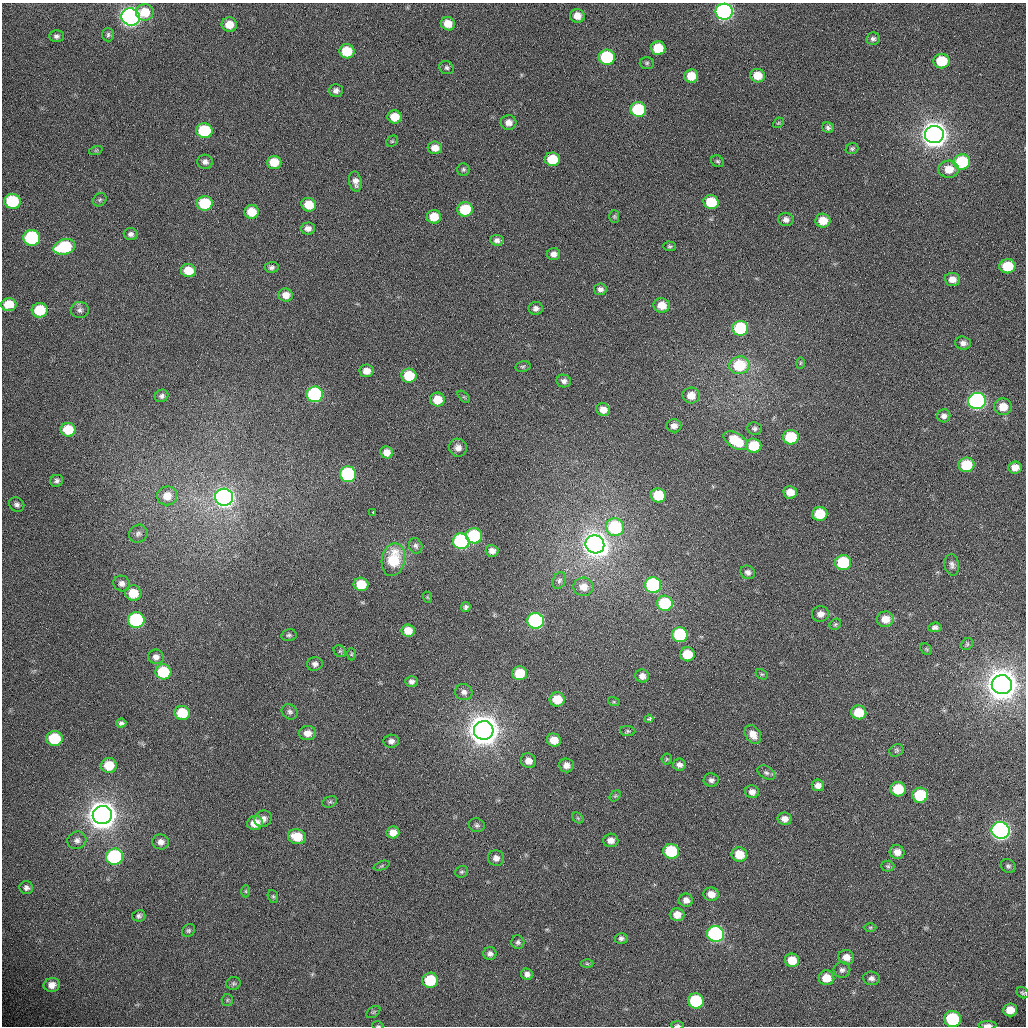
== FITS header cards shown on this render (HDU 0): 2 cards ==
NAXIS1  =                 1024 /fastest changing axis
NAXIS2  =                 1024 /next to fastest changing axis

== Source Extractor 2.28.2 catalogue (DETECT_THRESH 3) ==
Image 1024 x 1024 px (HDU 0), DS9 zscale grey, 1 PNG px = 1 image px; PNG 1028 x 1028 px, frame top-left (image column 1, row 1024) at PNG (2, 3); each listed source drawn as its Kron ellipse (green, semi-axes under 4 px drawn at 4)
Background 366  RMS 12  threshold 37.1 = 3 sigma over >= 5 px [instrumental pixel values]
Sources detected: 226; all 226 listed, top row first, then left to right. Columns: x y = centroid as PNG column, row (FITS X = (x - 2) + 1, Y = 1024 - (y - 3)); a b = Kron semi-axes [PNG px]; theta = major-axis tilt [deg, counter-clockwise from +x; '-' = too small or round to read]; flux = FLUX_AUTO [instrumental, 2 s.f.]
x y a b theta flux
145 12 9 8 - 1.7e+04
724 12 8 8 - 3.6e+05
577 16 7 6 - 8.5e+03
131 17 9 8 - 5.6e+05
448 24 7 6 - 1.1e+04
229 25 7 7 - 1.2e+04
108 35 7 6 - 1.9e+03
56 36 7 6 - 2.5e+03
873 39 7 6 - 2.2e+03
658 48 7 7 - 2.5e+04
347 51 7 7 - 2.8e+04
607 57 8 7 - 7.7e+04
942 61 8 7 - 3.0e+04
647 63 7 6 - 1.6e+03
447 68 7 6 - 2.0e+03
691 76 7 6 - 1.6e+04
757 76 7 6 - 1.3e+04
336 90 7 6 - 3.3e+03
638 109 8 7 - 5.4e+04
395 117 7 6 - 1.6e+04
509 123 8 7 - 5.9e+03
778 123 6 4 43 1.1e+03
828 128 6 5 - 2.1e+03
204 131 8 7 - 5.3e+04
934 135 9 8 - 1.7e+06
392 141 6 5 - 1.3e+03
435 148 7 6 - 7.7e+03
852 149 6 5 - 1.4e+03
96 150 7 4 19 1.3e+03
552 159 7 7 - 2.8e+04
717 161 7 5 -31 1.5e+03
205 162 8 7 - 3.5e+03
274 162 7 6 - 1.5e+04
962 162 8 7 - 6.2e+04
463 169 6 6 - 1.6e+03
949 169 10 8 0 1.3e+04
355 182 10 6 -79 4.8e+03
100 200 7 6 - 1.6e+03
12 201 8 7 - 5.7e+04
711 202 7 7 - 3.1e+04
205 203 8 7 - 4.6e+04
309 205 7 7 - 1.7e+04
465 209 8 7 - 4.1e+04
252 212 7 6 - 1.7e+04
614 216 6 5 - 1.2e+03
434 217 7 6 - 1.4e+04
786 219 7 6 - 3.8e+03
823 221 7 7 - 1.4e+04
308 228 7 6 - 4.5e+03
131 234 7 6 - 2.9e+03
32 238 8 8 - 1.1e+05
497 240 7 5 -5 3.1e+03
670 246 6 4 -3 1.3e+03
64 247 11 7 17 6.8e+04
554 254 6 6 - 4.3e+03
1007 266 8 7 - 2.8e+04
272 267 7 5 4 2.3e+03
188 271 7 6 - 1.7e+04
952 279 7 6 - 7.1e+03
600 289 6 5 - 2.9e+03
286 295 7 6 - 7.1e+03
9 305 7 6 - 2.1e+04
662 305 8 7 - 1.3e+04
536 308 7 6 - 3.1e+03
40 310 8 7 - 3.3e+04
80 310 9 8 - 3.2e+03
740 328 8 7 - 7.2e+04
963 343 8 6 -4 3.9e+03
800 363 6 4 88 1.2e+03
739 365 10 9 - 4.1e+04
523 366 8 5 13 1.5e+03
367 371 7 6 - 7.3e+03
409 376 7 7 - 3.0e+04
564 381 7 6 - 3.0e+03
315 394 8 7 - 1.6e+05
691 395 8 8 - 9.6e+03
162 396 7 6 - 2.6e+03
464 397 7 4 -45 1.1e+03
437 399 7 7 - 1.5e+04
977 401 9 8 - 3.3e+05
1003 407 9 8 - 1.3e+04
603 410 7 6 - 7.1e+03
944 416 7 6 - 3.4e+03
674 426 7 6 - 4.4e+03
755 428 7 6 - 2.2e+03
68 430 7 7 - 2.5e+04
791 437 8 7 - 4.4e+04
736 441 13 7 -32 3.1e+04
754 446 8 7 - 2.7e+04
458 448 9 8 - 4.9e+03
387 452 6 6 - 7.4e+03
966 465 8 7 - 3.5e+04
1015 467 7 6 - 7.7e+03
348 474 8 7 - 1.2e+05
57 481 6 5 - 2.4e+03
790 492 7 6 - 1.0e+04
658 495 7 7 - 3.3e+04
167 496 10 9 - 1.0e+04
224 497 9 8 - 5.0e+05
17 504 8 7 - 2.9e+03
373 512 3 3 - 2.9e+03
820 514 7 7 - 2.6e+04
615 527 9 9 - 6.8e+04
138 534 9 8 - 3.0e+03
474 536 8 7 - 7.4e+04
461 541 8 8 - 1.6e+05
595 544 9 9 - 1.1e+06
416 546 8 6 -65 2.3e+03
492 551 6 6 - 4.7e+03
393 560 16 11 79 3.4e+04
843 562 8 7 - 5.2e+04
952 565 11 7 -81 3.3e+03
748 572 7 6 - 3.4e+03
559 581 8 6 67 2.3e+03
122 583 8 7 - 3.8e+03
361 584 7 6 - 2.3e+04
653 585 8 8 - 1.4e+05
583 587 10 9 - 8.2e+03
133 593 8 7 - 2.0e+04
427 597 6 3 -71 8.1e+02
665 603 8 7 - 5.6e+04
466 607 5 4 - 2.0e+03
820 614 8 8 - 5.0e+03
885 619 9 7 5 1.0e+04
136 620 8 8 - 1.2e+05
536 621 8 8 - 1.9e+05
835 624 6 5 - 1.3e+03
935 627 6 5 - 2.7e+03
408 631 6 6 - 1.0e+04
289 635 8 6 11 1.9e+03
680 635 8 7 - 7.2e+04
967 644 6 5 - 1.5e+03
926 649 6 5 - 1.3e+03
340 651 7 5 -43 1.5e+03
351 654 6 4 89 1.2e+03
687 654 7 7 - 2.5e+04
156 657 8 7 - 4.2e+03
315 664 8 7 - 3.2e+03
163 672 8 7 - 5.1e+04
519 673 7 7 - 2.6e+04
762 674 6 4 -28 1.2e+03
642 676 7 6 - 5.3e+03
412 681 6 5 - 2.8e+03
1002 685 10 9 - 2.7e+06
464 692 9 8 - 3.8e+03
557 699 7 7 - 1.8e+04
614 702 6 4 -18 1.1e+03
290 712 8 7 - 2.6e+03
859 712 7 7 - 2.3e+04
182 713 8 7 - 2.7e+04
649 719 4 3 - 9.4e+03
121 723 5 4 - 2.0e+03
484 730 9 9 - 2.4e+06
628 731 8 5 -6 1.5e+03
308 733 8 7 - 7.1e+03
753 734 10 7 -56 8.0e+03
54 739 8 7 - 4.3e+04
554 740 7 6 - 1.3e+04
391 741 7 6 - 3.6e+03
896 750 7 6 - 1.6e+03
667 759 5 5 - 1.3e+03
528 761 7 7 - 6.4e+03
109 765 8 7 - 2.0e+04
566 765 7 7 - 5.1e+03
679 765 6 6 - 3.9e+03
766 773 9 6 -30 2.8e+03
711 780 7 6 - 3.0e+03
818 785 6 6 - 4.9e+03
898 789 7 7 - 2.7e+04
752 792 7 6 - 4.4e+03
920 795 8 7 - 4.3e+04
615 796 6 4 43 1.2e+03
330 802 7 5 20 1.7e+03
102 815 9 9 - 2.2e+06
578 818 6 4 -46 1.2e+03
263 819 9 8 - 5.0e+03
785 819 7 6 - 5.1e+03
255 823 8 7 - 1.2e+04
477 825 8 7 - 2.1e+03
1001 830 9 8 - 4.9e+05
393 832 6 6 - 6.7e+03
297 837 9 7 -13 1.9e+04
77 840 9 8 - 3.7e+03
611 840 7 7 - 5.9e+03
161 842 8 7 - 4.2e+03
671 851 8 7 - 6.1e+04
897 852 7 7 - 6.3e+03
739 854 8 7 - 1.7e+04
115 857 8 8 - 1.2e+05
496 858 8 7 - 4.6e+03
382 866 8 3 21 1.0e+03
888 866 6 5 - 1.4e+03
1008 866 8 6 -36 2.1e+03
462 872 6 5 - 1.6e+03
26 888 7 6 - 2.7e+03
246 891 6 4 -90 1.2e+03
711 894 7 6 - 7.7e+03
273 896 6 5 - 1.3e+03
686 900 7 6 - 4.8e+03
677 915 7 6 - 8.8e+03
139 916 6 6 - 2.2e+03
870 927 6 4 0 1.1e+03
188 931 7 5 44 1.7e+03
716 934 8 8 - 2.3e+05
621 938 6 5 - 2.2e+03
518 942 7 6 - 2.1e+03
490 954 7 6 - 3.1e+03
846 957 8 7 - 6.8e+03
792 960 7 6 - 1.5e+04
587 964 6 4 -1 1.1e+03
842 970 8 8 - 2.8e+03
527 974 6 5 - 3.5e+03
826 978 8 7 - 1.3e+04
871 978 8 7 - 3.1e+03
430 980 8 7 - 3.8e+04
233 983 7 6 - 1.7e+03
52 985 8 7 - 7.1e+03
1023 993 6 5 - 1.4e+03
227 1000 6 5 - 1.4e+03
696 1001 8 7 - 6.3e+04
1010 1010 7 6 - 1.2e+04
373 1012 8 5 36 1.6e+03
953 1019 8 8 - 7.4e+04
677 1025 6 3 -2 1.4e+03
987 1025 9 3 0 3.8e+03
378 1026 5 3 - 7.3e+02
At the frame edge (FLAGS 8, measured only in part): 4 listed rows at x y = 953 1019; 677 1025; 987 1025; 378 1026